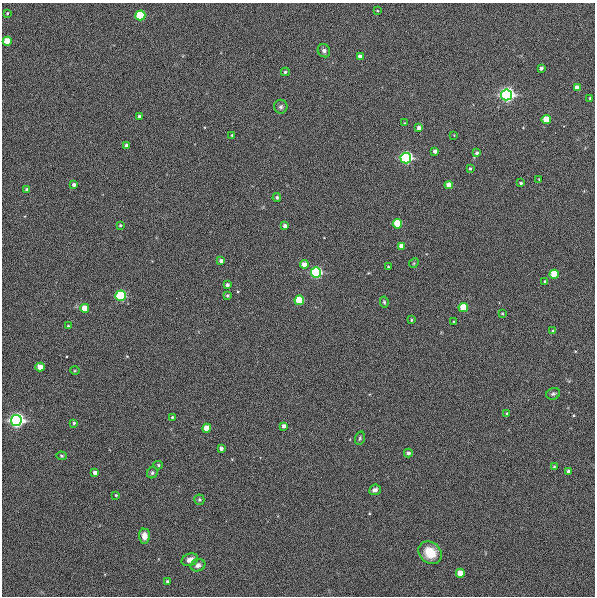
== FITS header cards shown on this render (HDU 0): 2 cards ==
NAXIS1  =                  593
NAXIS2  =                  594

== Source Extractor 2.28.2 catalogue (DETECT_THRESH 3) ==
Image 593 x 594 px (HDU 0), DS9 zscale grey, 1 PNG px = 1 image px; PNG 597 x 598 px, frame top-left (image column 1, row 594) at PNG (2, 3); each listed source drawn as its Kron ellipse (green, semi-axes under 4 px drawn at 4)
Background 575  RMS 10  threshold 31.5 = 3 sigma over >= 5 px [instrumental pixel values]
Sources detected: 79; all 79 listed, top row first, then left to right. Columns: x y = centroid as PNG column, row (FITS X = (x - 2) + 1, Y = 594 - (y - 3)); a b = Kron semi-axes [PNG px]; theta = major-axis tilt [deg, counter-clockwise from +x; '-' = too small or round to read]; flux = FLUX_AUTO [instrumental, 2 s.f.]
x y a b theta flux
377 10 3 2 - 530
7 13 3 2 - 580
140 15 5 5 - 56000
7 41 4 4 - 15000
324 51 7 6 - 2100
360 57 4 4 - 4300
541 68 4 3 - 2200
285 72 4 3 - 1300
577 87 4 4 - 4400
507 95 5 5 - 430000
590 98 3 3 - 550
281 107 7 6 - 1700
139 117 3 3 - 2300
546 120 4 4 - 20000
405 123 4 3 - 620
419 128 4 4 - 3300
232 135 3 3 - 850
454 135 2 2 - 410
126 145 3 3 - 1600
435 151 4 4 - 2700
477 153 4 4 - 1500
406 158 5 5 - 230000
470 168 4 3 - 1000
539 179 2 2 - 450
521 183 3 3 - 1100
74 185 3 3 - 2100
449 185 4 4 - 8000
27 189 4 3 - 2100
277 197 4 4 - 1100
397 224 5 4 - 27000
120 225 3 3 - 940
285 226 4 3 - 2800
402 246 4 4 - 6300
221 261 4 3 - 2400
414 263 5 4 - 890
304 264 4 4 - 6000
388 267 3 2 - 700
316 273 5 5 - 150000
554 274 4 4 - 26000
545 281 3 3 - 660
227 285 4 4 - 2100
121 296 5 5 - 120000
227 296 3 3 - 1100
299 300 5 5 - 43000
384 302 5 3 - 1000
463 307 4 4 - 17000
85 308 4 4 - 13000
502 313 4 3 - 660
411 320 3 3 - 800
454 322 3 3 - 1000
68 326 3 3 - 840
553 331 4 4 - 940
40 367 4 4 - 8900
75 371 5 3 - 660
553 394 7 5 23 1500
507 414 4 3 - 720
172 417 3 3 - 820
16 420 5 5 - 480000
74 423 3 3 - 1100
284 426 4 3 - 3200
207 428 4 4 - 10000
360 438 7 5 75 1200
221 448 4 3 - 2600
408 453 4 4 - 2200
62 456 5 4 - 960
158 465 4 4 - 1000
554 466 3 3 - 760
568 471 3 3 - 1800
95 473 4 3 - 3500
152 473 6 5 - 1300
375 490 6 5 - 3000
116 495 3 3 - 730
199 500 5 5 - 1100
144 536 7 5 -86 5800
430 553 12 10 -38 15000
190 560 8 6 18 4400
198 565 8 6 19 3100
460 573 4 4 - 9900
168 582 4 4 - 1700